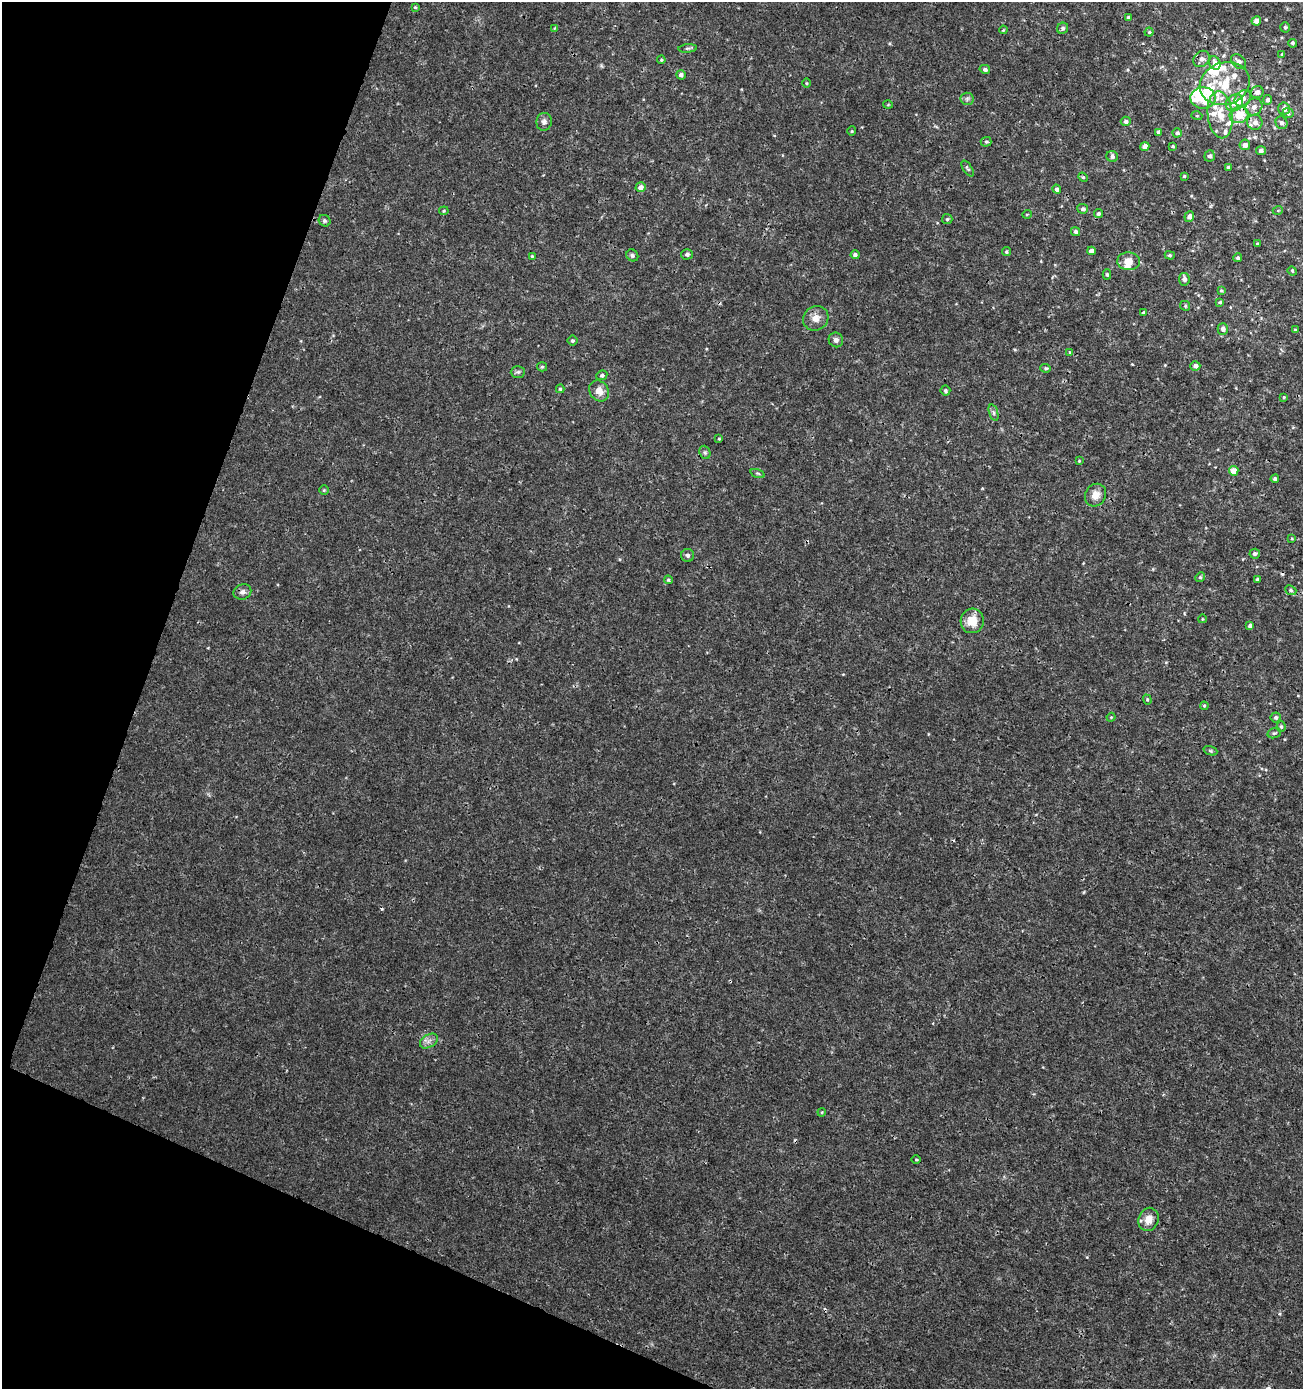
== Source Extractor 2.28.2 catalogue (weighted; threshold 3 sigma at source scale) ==
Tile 9 of 4 x 4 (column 1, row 3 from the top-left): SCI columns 277-1577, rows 1388-2774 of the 5691 x 5559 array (HDU 1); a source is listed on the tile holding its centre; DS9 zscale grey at full resolution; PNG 1305 x 1391 px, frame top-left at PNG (2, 2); each listed source drawn as its Kron ellipse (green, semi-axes under 4 px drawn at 4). Shown black and unused: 18% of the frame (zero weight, under 3 of 4 exposures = <1% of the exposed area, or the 3 px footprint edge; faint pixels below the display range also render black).
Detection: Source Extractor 2.28.2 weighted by HDU 2 'WHT'; one run over the whole footprint, this tile lists its part. Background 0.00114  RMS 9.0e-04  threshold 0.00403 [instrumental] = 3 sigma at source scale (4.5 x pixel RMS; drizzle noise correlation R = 1.50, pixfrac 1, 0.0396/0.0396 arcsec/px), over >= 5 px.
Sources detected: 144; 3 inside a brighter object's white glare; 4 cosmic-ray / hot-pixel residue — neither listed nor drawn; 13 inside a brighter listed object's ellipse — not listed separately; the other 124 listed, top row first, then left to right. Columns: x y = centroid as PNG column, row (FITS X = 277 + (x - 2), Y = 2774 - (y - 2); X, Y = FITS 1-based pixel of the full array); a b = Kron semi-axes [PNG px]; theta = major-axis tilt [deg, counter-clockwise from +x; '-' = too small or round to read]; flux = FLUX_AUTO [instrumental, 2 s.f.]
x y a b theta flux
415 7 4 3 - 0.1
1128 18 3 3 - 0.25
1256 21 5 4 - 0.46
1285 27 5 5 - 0.15
555 28 4 4 - 0.086
1063 28 6 5 - 0.19
1003 30 4 3 - 0.072
1149 32 4 4 - 0.11
1292 43 4 4 - 0.17
688 48 9 4 4 0.16
1282 54 4 3 - 0.087
1201 59 9 7 47 0.45
661 60 4 3 - 0.098
1238 62 8 6 -45 0.38
1215 63 7 5 -66 0.49
985 69 5 4 - 0.26
681 75 5 4 - 0.26
806 83 5 3 - 0.091
1225 84 25 21 19 3.4
1257 92 6 6 - 0.43
1203 98 12 10 -2 3.2
1243 98 9 7 45 0.55
967 99 6 6 - 0.18
1268 100 5 4 - 0.28
1234 103 9 7 44 0.88
888 105 5 3 - 0.075
1254 107 9 8 - 0.46
1284 109 6 5 - 0.52
1288 113 5 5 - 0.17
1220 115 23 12 -84 1.9
1239 115 9 8 - 1.6
1197 116 5 3 - 0.092
1126 121 5 5 - 0.24
544 122 9 7 81 0.34
1255 122 8 7 - 0.43
1281 123 6 5 - 0.24
852 131 5 3 - 0.076
1159 132 4 4 - 0.23
1177 133 5 4 - 0.21
986 142 5 5 - 0.15
1245 145 5 5 - 0.44
1145 146 4 4 - 0.49
1173 146 3 3 - 0.1
1261 151 5 4 - 0.31
1112 156 6 5 - 0.26
1210 156 6 5 - 0.24
1228 167 4 4 - 0.19
967 168 9 4 -57 0.16
1184 176 3 3 - 0.098
1083 177 5 4 - 0.1
641 187 5 4 - 0.46
1057 189 4 4 - 0.29
1083 209 5 5 - 0.21
1278 210 5 3 - 0.079
444 211 5 4 - 0.091
1027 214 5 3 - 0.073
1098 214 4 4 - 0.21
1189 217 5 5 - 0.4
947 219 5 5 - 0.14
325 221 6 5 - 0.16
1076 232 4 4 - 0.22
1257 244 3 2 - 0.096
1091 251 4 4 - 0.48
1006 252 4 4 - 0.12
687 254 5 5 - 0.23
632 255 6 5 - 0.17
855 255 4 4 - 0.26
1170 255 5 4 - 0.13
532 256 4 4 - 0.097
1237 258 4 4 - 0.16
1129 261 11 9 -2 0.89
1292 271 5 4 - 0.095
1107 274 5 4 - 0.14
1184 279 6 5 - 0.33
1221 290 4 3 - 0.088
1220 302 4 3 - 0.11
1185 306 5 4 - 0.12
1143 313 4 3 - 0.24
816 318 13 12 - 0.73
1223 329 5 5 - 0.32
1295 330 4 4 - 0.092
836 340 7 7 - 0.33
572 341 5 5 - 0.16
1070 352 4 3 - 0.077
1195 366 5 4 - 0.33
542 367 5 4 - 0.1
1046 368 5 4 - 0.13
518 372 7 5 3 0.18
602 375 6 4 26 0.18
560 389 4 3 - 0.13
599 391 11 9 -52 0.79
945 391 5 5 - 0.12
1284 397 4 3 - 0.082
994 413 8 3 -71 0.18
719 439 3 3 - 0.082
705 452 7 5 -69 0.18
1079 461 3 3 - 0.075
1234 471 5 5 - 0.97
758 473 7 3 -19 0.11
1275 479 4 4 - 0.21
324 490 4 4 - 0.096
1095 495 12 10 56 0.82
1292 539 4 3 - 0.076
1255 554 5 5 - 0.23
688 555 6 6 - 0.23
1200 577 5 4 - 0.12
1257 579 3 3 - 0.19
668 580 4 4 - 0.12
1291 590 6 4 -23 0.15
242 592 9 7 22 0.34
1202 619 4 3 - 0.065
972 621 12 11 - 1.5
1250 626 4 4 - 0.26
1147 700 5 4 - 0.11
1204 706 4 3 - 0.095
1111 717 4 4 - 0.087
1276 717 5 5 - 0.19
1281 727 5 4 - 0.15
1274 733 7 5 18 0.17
1210 751 7 4 -20 0.14
429 1041 10 6 31 0.37
822 1112 4 3 - 0.077
916 1160 4 3 - 0.084
1149 1219 12 10 71 0.87